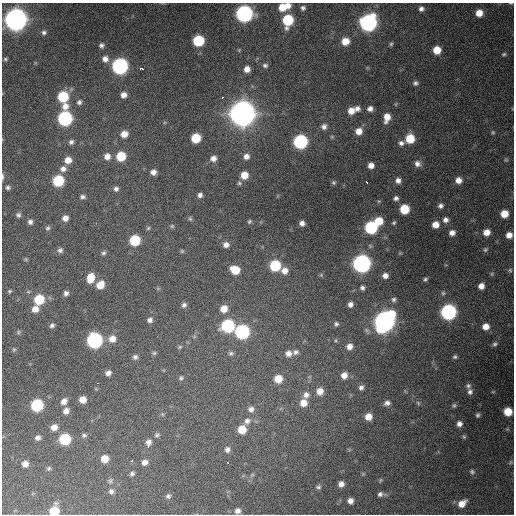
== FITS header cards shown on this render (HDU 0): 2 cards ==
NAXIS1  =                  512 / Axis length
NAXIS2  =                  512 / Axis length

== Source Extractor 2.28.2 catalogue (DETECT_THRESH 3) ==
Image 512 x 512 px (HDU 0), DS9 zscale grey, 1 PNG px = 1 image px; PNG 516 x 516 px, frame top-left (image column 1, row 512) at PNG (2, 3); no overlay
Background 1660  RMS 41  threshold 124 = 3 sigma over >= 5 px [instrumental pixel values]
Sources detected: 201; all 201 listed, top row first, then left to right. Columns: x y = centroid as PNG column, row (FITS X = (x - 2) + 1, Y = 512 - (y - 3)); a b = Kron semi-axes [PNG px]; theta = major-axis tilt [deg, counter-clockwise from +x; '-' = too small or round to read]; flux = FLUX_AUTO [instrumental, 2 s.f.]
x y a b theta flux
511 3 5 2 - 2.3e+03
287 6 7 5 23 1.9e+04
282 7 8 7 - 4.3e+04
303 8 5 4 - 6.8e+03
421 9 6 6 - 9.7e+03
479 13 7 6 - 3.3e+04
244 14 8 8 - 1.1e+06
16 19 10 9 - 2.8e+06
288 20 8 7 - 1.7e+05
368 23 8 8 - 1.1e+06
44 33 7 6 - 7.5e+03
198 41 7 7 - 1.7e+05
345 41 7 6 - 3.7e+04
391 44 5 4 - 4.2e+03
101 45 6 5 - 8.3e+03
239 50 5 4 - 2.8e+03
437 50 6 6 - 4.9e+04
504 54 6 5 - 4.8e+03
5 59 5 4 - 4.0e+03
105 59 8 8 - 1.9e+04
265 65 8 6 -11 8.2e+03
120 66 8 8 - 8.6e+05
141 69 5 3 - 1.6e+04
247 69 6 6 - 2.1e+04
415 83 6 5 - 7.2e+03
124 95 7 6 - 1.7e+04
63 97 7 7 - 1.6e+05
222 98 3 2 - 4.6e+03
79 102 7 6 - 8.9e+03
65 106 9 8 - 2.1e+04
357 109 6 6 - 1.1e+04
370 109 6 5 - 1.2e+04
351 111 7 6 - 2.8e+04
242 113 11 11 - 3.8e+06
387 117 9 6 78 3.1e+04
65 118 8 8 - 5.5e+05
324 126 7 7 - 1.3e+04
359 131 7 7 - 2.8e+04
493 132 6 4 -68 3.7e+03
124 134 8 7 - 2.7e+04
332 137 5 5 - 3.7e+03
196 138 7 6 - 8.7e+04
410 139 7 7 - 7.8e+04
71 142 7 6 - 9.0e+03
300 142 8 7 - 5.2e+05
401 143 7 6 - 1.0e+04
107 156 8 8 - 2.1e+04
121 156 7 7 - 9.1e+04
246 156 8 8 - 1.6e+04
213 158 8 8 - 1.8e+04
68 160 7 7 - 2.8e+04
506 160 6 4 -1 3.6e+03
417 164 8 8 - 1.5e+04
371 165 5 5 - 2.0e+04
63 169 9 8 - 1.6e+04
153 172 6 6 - 1.5e+04
244 175 7 7 - 4.1e+04
2 177 9 3 -90 5.8e+03
398 180 7 7 - 1.4e+04
459 180 7 7 - 2.2e+04
58 181 7 7 - 1.7e+05
366 182 3 2 - 5.8e+03
239 183 7 6 - 5.9e+03
333 183 5 5 - 4.8e+03
8 187 6 6 - 7.1e+03
116 189 6 6 - 8.9e+03
200 195 6 5 - 9.9e+03
83 197 7 6 - 8.2e+03
396 198 6 5 - 9.1e+03
379 201 5 5 - 3.4e+03
440 206 6 6 - 1.0e+04
404 209 7 7 - 9.9e+04
504 214 6 6 - 4.1e+04
18 215 7 6 - 7.9e+03
65 218 7 6 - 1.7e+04
190 219 7 5 -63 4.7e+03
445 220 7 7 - 1.3e+04
249 221 6 5 - 5.1e+03
379 221 7 7 - 6.3e+04
30 222 7 6 - 1.0e+04
394 222 6 5 - 4.7e+03
302 223 5 5 - 1.2e+04
435 225 7 6 - 2.9e+04
172 226 5 5 - 3.8e+03
371 227 7 7 - 3.1e+05
47 228 7 6 - 6.6e+03
148 228 6 5 - 3.9e+03
487 232 7 6 - 2.7e+04
452 233 7 6 - 1.6e+04
509 235 6 5 - 2.1e+04
135 240 7 7 - 1.4e+05
226 245 7 6 - 1.4e+04
60 250 6 6 - 8.5e+03
485 250 6 5 - 5.2e+03
182 251 5 5 - 3.5e+03
104 253 7 5 15 6.4e+03
400 253 6 4 43 3.1e+03
26 259 6 4 -90 3.7e+03
361 264 8 8 - 1.3e+06
275 265 7 7 - 1.7e+05
235 270 8 6 -26 6.1e+04
510 270 6 6 - 5.4e+03
284 271 8 8 - 2.3e+04
492 274 6 5 - 3.9e+03
321 275 6 5 - 4.2e+03
385 276 7 7 - 1.6e+04
90 278 9 6 76 5.2e+04
425 279 5 4 - 5.5e+03
100 285 8 7 - 4.3e+04
481 286 6 6 - 1.9e+04
158 288 7 4 -19 3.4e+03
362 288 7 6 - 8.7e+03
9 291 5 4 - 3.9e+03
66 293 6 5 - 9.6e+03
443 293 7 6 - 5.6e+03
39 299 7 7 - 1.0e+05
394 299 7 6 - 7.7e+03
350 304 6 6 - 1.3e+04
184 305 6 6 - 8.4e+03
35 309 8 7 - 2.3e+04
224 309 7 7 - 3.1e+04
448 312 8 8 - 7.4e+05
150 320 7 6 - 1.0e+04
384 321 11 9 53 2.1e+06
336 324 7 6 - 7.1e+03
52 325 6 5 - 7.7e+03
228 326 8 7 - 3.1e+05
486 326 7 7 - 2.8e+04
18 332 7 5 70 5.0e+03
242 332 8 8 - 5.1e+05
194 337 6 4 19 3.5e+03
112 339 9 8 - 2.8e+04
94 340 8 8 - 6.9e+05
495 344 7 6 - 7.3e+03
350 346 7 6 - 1.8e+04
180 347 6 4 22 3.9e+03
14 349 7 5 89 5.6e+03
296 352 8 7 - 9.3e+03
154 353 7 5 1 4.6e+03
231 353 7 6 - 6.3e+03
288 354 8 7 - 1.7e+04
135 357 6 5 - 8.4e+03
455 357 6 5 - 5.4e+03
108 373 6 5 - 1.2e+04
344 375 7 6 - 2.1e+04
181 378 7 6 - 5.9e+03
278 379 7 7 - 4.8e+04
98 383 2 2 - 2.4e+03
468 386 8 7 - 8.1e+03
361 387 6 5 - 8.5e+03
320 391 7 7 - 2.7e+04
470 392 8 7 - 1.0e+04
493 392 5 3 - 2.6e+03
306 395 9 8 - 1.5e+04
83 400 6 6 - 2.8e+04
64 401 8 6 47 1.7e+04
303 403 8 7 - 2.9e+04
387 403 7 6 - 1.2e+04
418 403 6 5 - 4.6e+03
37 405 7 7 - 2.6e+05
454 405 6 5 - 5.3e+03
251 409 8 8 - 1.3e+04
66 411 7 6 - 1.5e+04
508 412 6 6 - 5.9e+04
162 414 6 4 -46 3.7e+03
478 415 5 4 - 5.4e+03
368 417 6 6 - 2.9e+04
247 421 9 8 - 1.5e+04
459 424 6 6 - 1.3e+04
54 427 7 6 - 2.0e+04
242 429 7 7 - 5.3e+04
84 435 7 6 - 6.4e+03
157 435 7 6 - 6.6e+03
464 437 6 5 - 4.1e+03
38 438 6 5 - 1.0e+04
65 439 7 7 - 1.8e+05
148 442 8 7 - 1.3e+04
148 446 4 3 - 6.8e+03
227 449 8 7 - 1.2e+04
105 459 7 6 - 3.7e+04
132 461 3 3 - 4.5e+03
144 462 6 6 - 1.5e+04
511 462 6 5 - 4.7e+03
228 463 3 3 - 4.1e+03
25 464 6 5 - 1.8e+04
49 468 6 5 - 5.1e+03
472 472 6 6 - 5.9e+03
132 473 6 5 - 6.6e+03
363 474 6 4 -47 3.1e+03
252 475 6 4 43 4.5e+03
380 480 7 3 81 3.4e+03
110 481 8 6 87 6.3e+03
341 484 6 5 - 1.6e+04
318 487 7 6 - 6.2e+03
111 491 7 6 - 9.3e+03
381 494 10 5 -1 1.0e+04
168 496 6 6 - 6.4e+03
350 501 5 5 - 1.6e+04
462 503 9 6 40 2.9e+04
54 511 8 7 - 6.7e+04
237 511 6 6 - 1.3e+04
At the frame edge (FLAGS 8, measured only in part): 3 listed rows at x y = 511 3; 2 177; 54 511